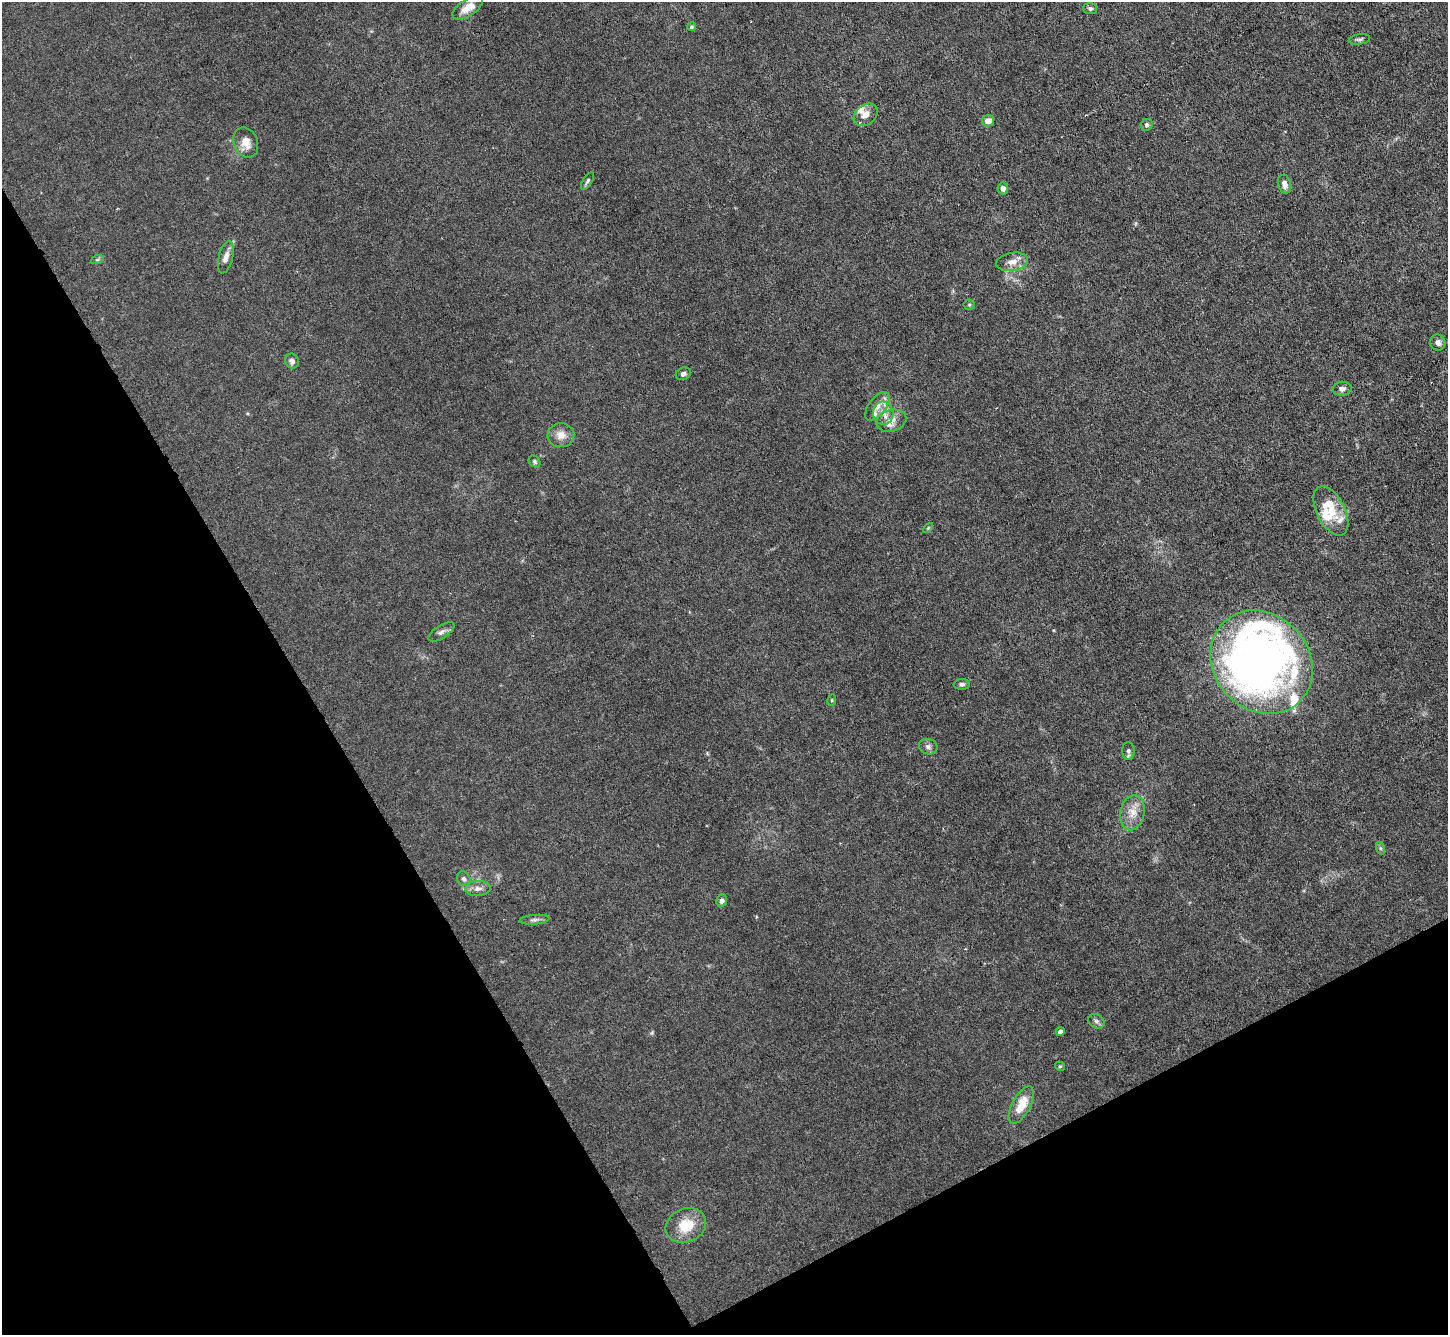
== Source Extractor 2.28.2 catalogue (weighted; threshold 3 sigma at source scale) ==
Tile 14 of 4 x 4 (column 2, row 4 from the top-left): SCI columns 1447-2892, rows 153-1485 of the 5785 x 5774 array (HDU 1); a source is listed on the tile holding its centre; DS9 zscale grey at full resolution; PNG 1450 x 1337 px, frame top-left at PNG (2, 2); each listed source drawn as its Kron ellipse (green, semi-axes under 4 px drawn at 4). Shown black and unused: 29% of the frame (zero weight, under 3 of 6 exposures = <1% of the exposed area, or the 3 px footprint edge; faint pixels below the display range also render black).
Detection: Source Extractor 2.28.2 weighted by HDU 2 'WHT'; one run over the whole footprint, this tile lists its part. Background 0.0256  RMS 0.0028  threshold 0.0115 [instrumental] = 3 sigma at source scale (4.09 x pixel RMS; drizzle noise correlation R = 1.36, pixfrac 0.8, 0.05/0.05 arcsec/px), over >= 5 px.
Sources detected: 52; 2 inside a brighter object's white glare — neither listed nor drawn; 7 inside a brighter listed object's ellipse — not listed separately; the other 43 listed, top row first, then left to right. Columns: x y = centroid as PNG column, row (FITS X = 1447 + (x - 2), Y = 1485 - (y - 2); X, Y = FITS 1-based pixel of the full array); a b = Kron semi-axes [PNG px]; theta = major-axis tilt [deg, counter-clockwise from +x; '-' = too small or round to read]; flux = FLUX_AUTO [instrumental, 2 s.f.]
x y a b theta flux
468 8 17 8 33 4
1090 8 7 5 -4 0.7
691 27 4 4 - 0.46
1359 39 11 5 8 0.66
866 115 13 9 39 2.2
988 121 6 5 - 2.1
1147 125 6 6 - 0.64
246 143 16 12 -67 3.2
587 181 10 4 57 0.59
1285 184 9 6 -75 1.5
1003 188 6 5 - 1.2
226 257 16 7 75 2
97 260 6 4 19 0.4
1012 262 16 9 8 2.7
969 305 5 5 - 0.35
1438 343 8 7 - 1.2
292 361 7 6 - 0.91
683 374 8 6 21 0.86
1342 389 9 7 5 1
877 406 17 8 52 2.6
883 413 11 10 - 2.5
891 421 15 10 16 2.4
561 435 13 12 - 2.7
535 462 6 5 - 0.47
1331 511 27 14 -63 6.1
928 528 6 3 45 0.25
441 632 15 6 32 1.1
1262 662 55 47 -47 200
962 684 8 5 1 0.75
832 700 6 3 73 0.28
928 747 9 7 -18 0.99
1128 751 9 6 -87 0.91
1132 813 17 12 77 3.6
1380 848 7 4 -71 0.43
464 879 8 6 -61 0.74
478 889 12 7 3 1.5
722 901 6 5 - 1
534 920 15 4 5 0.9
1096 1021 8 6 -30 0.87
1060 1032 4 4 - 1.3
1060 1066 5 4 - 0.38
1021 1105 20 9 62 6
686 1225 21 16 24 7.2